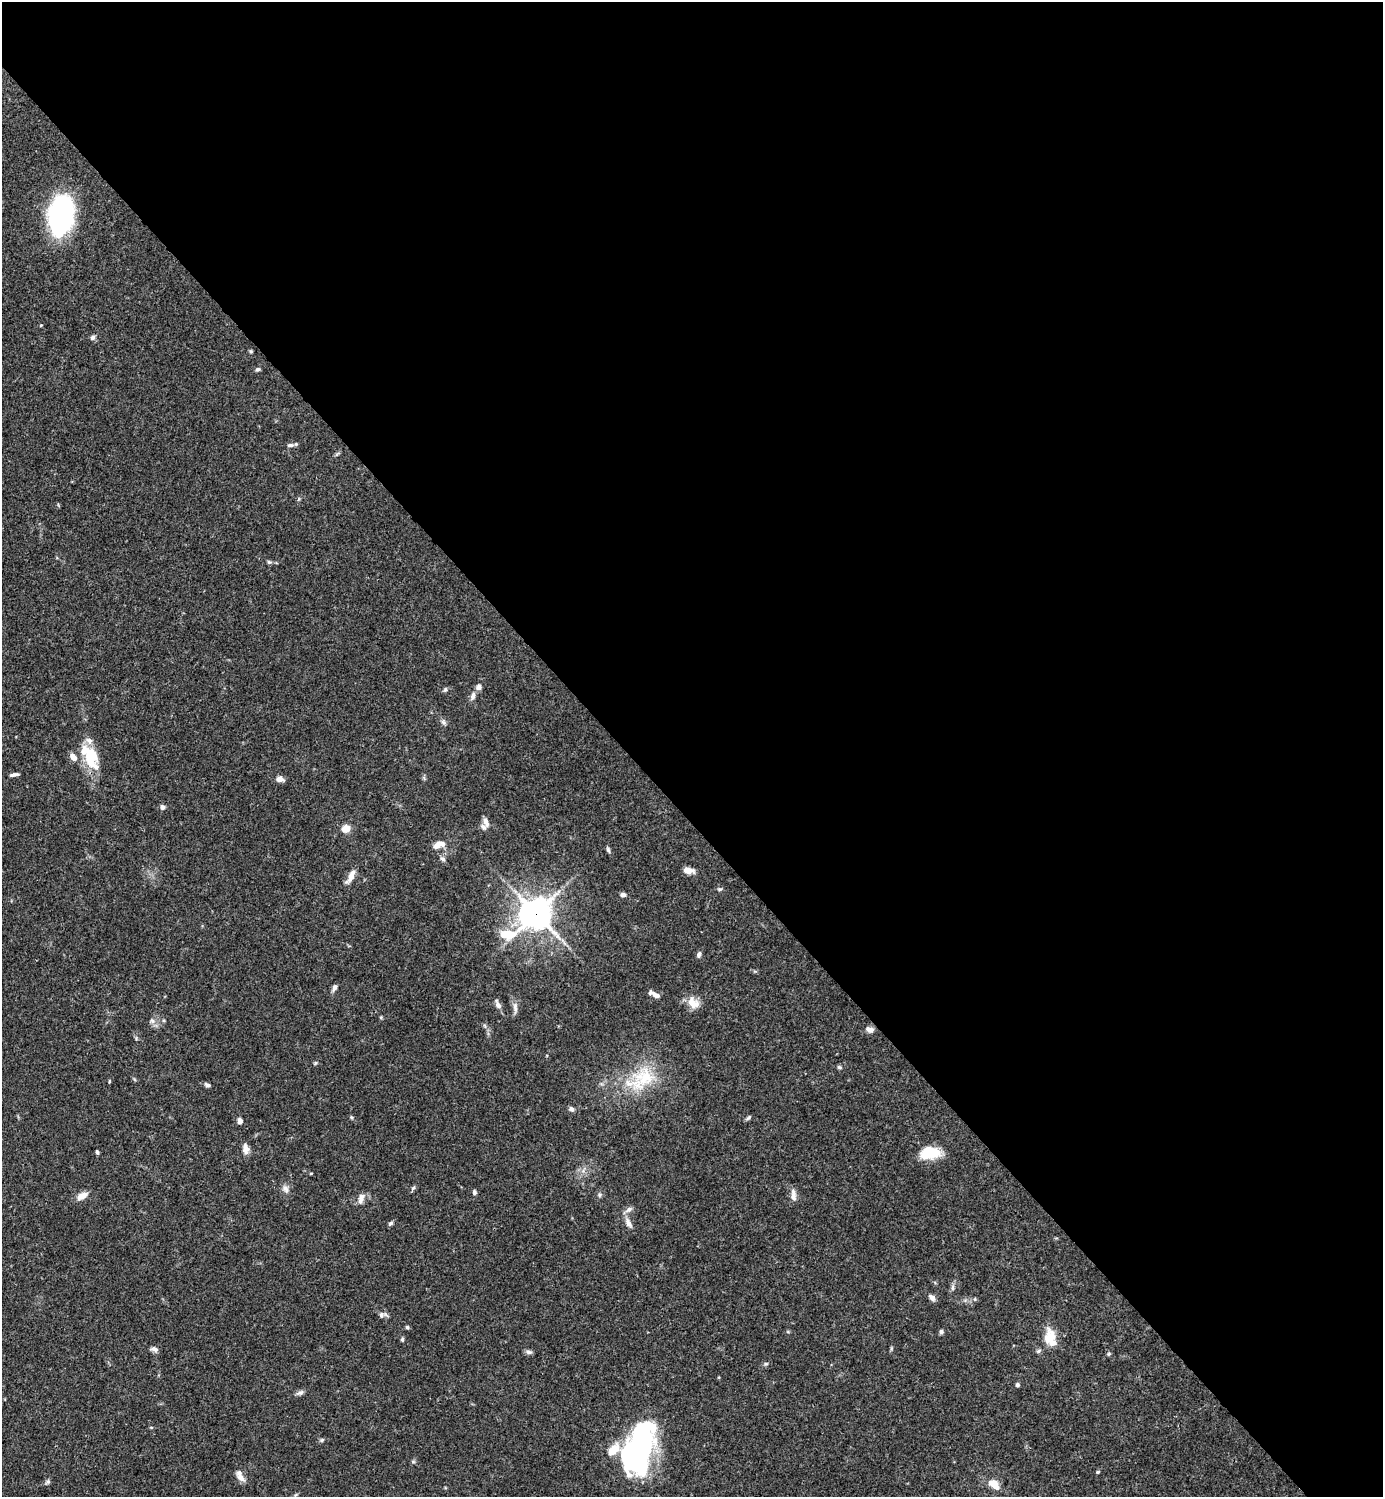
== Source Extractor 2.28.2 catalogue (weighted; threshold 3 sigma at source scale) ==
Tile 8 of 4 x 4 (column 4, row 2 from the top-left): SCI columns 4443-5823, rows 2990-4484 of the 5981 x 5981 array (HDU 1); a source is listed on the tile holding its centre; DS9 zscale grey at full resolution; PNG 1385 x 1499 px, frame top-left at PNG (2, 2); no overlay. Shown black and unused: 55% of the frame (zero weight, under 3 of 4 exposures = <1% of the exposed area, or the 3 px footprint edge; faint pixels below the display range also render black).
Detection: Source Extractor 2.28.2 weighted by HDU 2 'WHT'; one run over the whole footprint, this tile lists its part. Background 0.0657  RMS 0.0032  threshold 0.0143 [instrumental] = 3 sigma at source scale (4.5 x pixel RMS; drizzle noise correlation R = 1.50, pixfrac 1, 0.05/0.05 arcsec/px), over >= 5 px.
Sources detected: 90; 3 inside a brighter object's white glare — not listed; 7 inside a brighter listed object's ellipse — not listed separately; the other 80 listed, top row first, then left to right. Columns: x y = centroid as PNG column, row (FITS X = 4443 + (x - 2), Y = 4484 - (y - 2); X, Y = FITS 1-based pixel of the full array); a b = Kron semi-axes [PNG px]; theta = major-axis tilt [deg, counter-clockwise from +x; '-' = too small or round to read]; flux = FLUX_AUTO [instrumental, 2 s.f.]
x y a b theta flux
61 216 32 20 82 75
41 325 5 3 - 0.27
92 337 6 5 - 1
251 351 5 4 - 0.4
258 369 6 5 - 0.64
290 445 10 5 1 0.99
269 562 6 5 - 0.51
478 687 8 7 - 1.2
445 689 7 4 62 0.58
473 696 11 6 75 1.4
444 722 7 6 - 0.82
91 756 30 17 -70 11
14 775 10 4 10 0.94
280 779 8 6 -13 2
162 807 6 6 - 0.92
486 822 11 6 -68 1.7
346 829 8 7 - 3.5
438 845 16 8 22 3.1
608 850 8 4 -66 0.65
443 859 8 6 -43 0.9
688 870 10 6 -7 3.3
351 877 19 6 61 2.7
720 889 6 5 - 0.53
623 895 6 5 - 0.97
536 914 11 11 - 450
507 934 26 12 9 9.4
699 954 7 5 69 0.94
334 987 9 5 69 1.1
656 995 10 6 -31 1.7
693 1003 16 13 -42 4
498 1005 11 6 -66 1.6
515 1007 16 6 -88 1.6
381 1017 5 4 - 0.35
152 1021 7 6 - 0.96
485 1026 6 4 -71 0.5
870 1029 11 7 -15 1.5
315 1063 5 4 - 0.4
839 1067 7 5 -16 0.57
644 1077 34 29 -2 17
109 1081 5 3 - 0.28
207 1085 7 5 -19 0.8
571 1109 7 6 - 0.8
351 1117 5 4 - 0.4
748 1118 10 4 41 0.58
240 1121 6 5 - 1.4
245 1149 14 7 -83 1.9
97 1152 5 3 - 0.58
933 1152 22 12 -31 7.2
311 1173 5 3 - 0.27
413 1188 7 4 44 0.58
285 1189 12 8 -67 1.6
474 1192 7 5 -90 0.72
599 1195 6 6 - 0.69
793 1195 17 6 -84 1.8
82 1196 14 8 27 2.7
361 1199 16 7 75 1.7
629 1210 10 6 32 1.3
390 1223 7 4 38 0.64
628 1223 17 7 -62 2
952 1288 8 5 85 0.84
932 1297 8 6 -41 1.6
975 1299 6 3 73 0.34
381 1315 9 7 47 1.1
407 1327 5 4 - 0.53
941 1332 5 5 - 0.82
1050 1337 23 14 -79 6.1
402 1339 5 4 - 0.53
154 1349 9 6 -13 1.2
1038 1351 8 5 27 0.6
529 1352 9 6 -2 0.87
1109 1354 5 5 - 0.41
766 1364 6 4 1 0.45
1017 1385 5 5 - 0.62
300 1393 11 6 21 1
322 1440 7 5 22 0.55
640 1445 36 29 -36 38
1098 1472 5 4 - 0.42
240 1476 14 7 -62 2.2
48 1481 7 4 19 0.6
994 1484 17 10 -42 3.7
Overlapping masked pixels (flux is a lower limit): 1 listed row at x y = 536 914